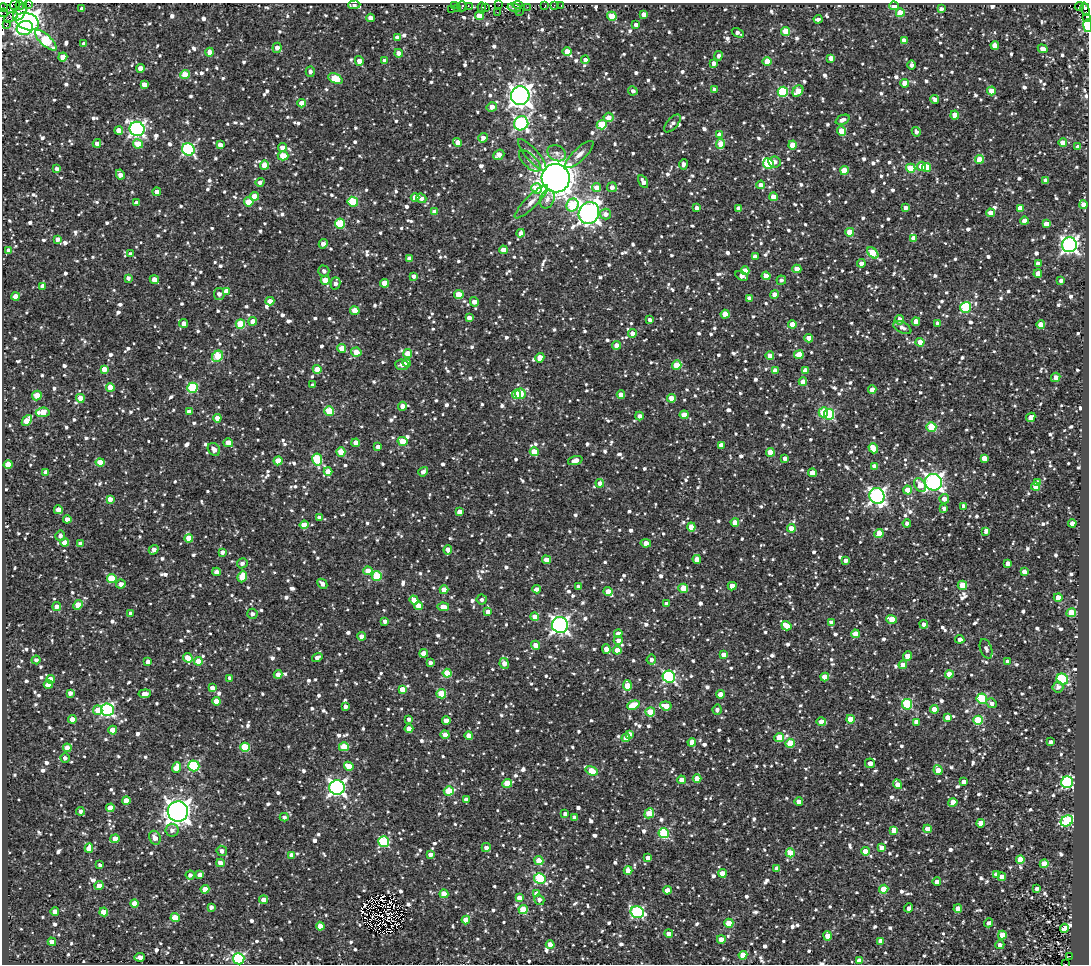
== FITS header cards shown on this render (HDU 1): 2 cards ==
NAXIS1  =                 1087
NAXIS2  =                  962

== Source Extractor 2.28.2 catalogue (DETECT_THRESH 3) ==
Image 1087 x 962 px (HDU 1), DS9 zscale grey, 1 PNG px = 1 image px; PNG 1091 x 966 px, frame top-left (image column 1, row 962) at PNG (2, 3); each listed source drawn as its Kron ellipse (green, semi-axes under 4 px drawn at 4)
Background 1.55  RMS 3.8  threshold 11.5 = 3 sigma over >= 5 px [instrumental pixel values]
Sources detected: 1680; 4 with non-positive FLUX_AUTO (blend fragments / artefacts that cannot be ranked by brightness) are neither listed nor drawn; of the other 1676, the 500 brightest by FLUX_AUTO listed and drawn (1176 fainter detections omitted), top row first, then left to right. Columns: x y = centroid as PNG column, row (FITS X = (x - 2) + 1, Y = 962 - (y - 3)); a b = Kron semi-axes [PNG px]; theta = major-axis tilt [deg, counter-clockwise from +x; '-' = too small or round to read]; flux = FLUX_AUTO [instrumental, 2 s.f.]
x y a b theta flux
29 4 3 3 - 3400
15 5 5 5 - 5500
20 5 4 2 - 6800
354 5 6 4 1 1300
499 5 3 2 - 1400
518 5 5 2 - 9400
554 5 2 2 - 2100
454 6 3 3 - 6600
462 6 5 3 - 4600
545 6 3 3 - 11000
561 6 3 2 - 1200
894 6 5 4 - 2900
1079 6 4 3 - 1900
470 7 4 2 - 1600
527 7 2 2 - 2400
3 8 4 3 - 1700
458 8 4 3 - 15000
482 8 5 4 - 2300
486 8 2 2 - 4800
514 8 7 3 -15 6900
82 9 4 3 - 1100
451 9 2 2 - 15000
941 9 4 4 - 1400
1085 9 7 4 -74 27000
520 11 2 2 - 1600
20 12 10 5 57 53000
497 12 2 2 - 1900
3 13 5 2 - 8400
900 13 4 4 - 5500
644 14 4 4 - 1900
479 15 4 4 - 5400
612 16 5 4 - 7000
11 17 7 3 34 4500
1086 17 3 3 - 11000
370 18 4 4 - 1800
818 19 4 3 - 1000
27 21 12 8 -22 220000
7 24 3 2 - 3200
636 25 4 4 - 1600
1088 26 6 4 -83 26000
25 28 8 7 - 23000
786 31 4 4 - 7600
738 33 6 3 -29 1300
397 37 4 4 - 1900
46 40 14 5 -42 18000
904 40 4 4 - 2200
84 44 4 4 - 1400
995 45 4 4 - 3000
277 48 5 4 - 1900
1043 49 5 4 - 2300
567 51 4 4 - 3900
209 52 4 4 - 2600
399 53 4 4 - 2300
719 56 4 4 - 1300
63 57 4 4 - 4000
831 58 4 4 - 2100
585 60 4 4 - 1300
359 61 5 4 - 2500
385 61 4 4 - 2500
767 61 4 4 - 4800
714 63 4 4 - 1700
911 65 5 3 - 1200
140 68 4 4 - 1800
310 72 5 4 - 1000
185 75 5 4 - 5700
335 78 7 4 -27 9500
905 83 4 4 - 3500
144 84 4 4 - 2600
715 90 4 4 - 2100
633 91 5 4 - 1300
798 91 6 4 50 4400
991 91 4 4 - 4400
783 92 5 5 - 20000
520 96 9 9 - 190000
935 99 4 4 - 1700
302 103 4 4 - 3200
492 107 5 4 - 2100
955 115 4 4 - 4800
608 117 5 5 - 2400
843 120 7 4 23 1600
521 123 7 7 - 57000
672 123 11 5 48 1100
602 125 5 4 - 11000
137 129 7 7 - 88000
119 130 4 4 - 3600
841 131 5 4 - 5300
916 132 5 4 - 1000
720 135 4 4 - 3300
483 138 5 4 - 1900
458 142 4 4 - 3100
97 143 4 4 - 1500
1063 143 4 4 - 4300
138 144 5 4 - 4800
721 144 5 4 - 6700
220 145 4 4 - 2000
793 145 4 4 - 5100
282 147 4 4 - 1900
1078 147 4 4 - 1300
188 149 6 6 - 39000
557 153 10 7 -30 1200
579 154 18 6 44 1700
499 155 6 4 38 2700
532 155 20 6 -49 1700
283 156 5 4 - 6300
980 159 4 4 - 5600
530 161 14 6 -43 1400
775 162 6 5 - 1300
683 164 5 4 - 1000
768 164 5 5 - 19000
264 165 4 4 - 4800
921 166 4 4 - 3200
927 167 4 4 - 6800
911 168 5 4 - 8200
57 169 4 3 - 1100
844 170 4 4 - 6500
120 175 5 4 - 2100
556 178 14 14 - 510000
1046 180 4 4 - 2000
260 182 4 4 - 1100
643 182 7 4 -60 1700
761 185 4 4 - 2500
612 187 5 5 - 1300
537 188 5 5 - 8000
597 188 4 4 - 4400
157 192 4 4 - 1600
254 196 4 4 - 4600
415 197 4 4 - 2900
773 197 4 4 - 4200
421 198 5 4 - 1300
547 199 10 7 68 1300
249 202 5 4 - 5800
353 202 5 5 - 12000
531 202 23 6 45 2100
137 203 4 4 - 2100
572 205 7 5 61 14000
1083 205 4 4 - 2400
697 208 4 4 - 1400
738 208 4 4 - 1900
905 208 4 3 - 1200
1020 208 4 4 - 3500
435 212 4 4 - 3100
589 213 11 10 - 150000
990 213 4 4 - 3300
605 214 5 5 - 1800
1024 221 4 4 - 1900
340 224 5 5 - 15000
1046 224 4 4 - 3200
850 232 4 4 - 6900
521 233 4 4 - 1700
914 238 4 4 - 3800
57 239 4 4 - 1400
323 244 5 4 - 2100
1069 245 7 7 - 90000
9 250 4 4 - 1000
503 250 4 4 - 3900
873 253 6 4 -45 9600
130 254 4 4 - 1100
755 256 4 4 - 1700
410 259 4 4 - 2800
861 263 4 4 - 1400
1038 264 4 4 - 3000
797 269 4 4 - 4000
324 271 5 5 - 1100
745 271 4 4 - 3500
1038 274 4 4 - 1900
414 276 4 4 - 1200
742 276 6 4 -27 2000
766 276 4 4 - 3500
128 278 4 4 - 1100
154 280 5 4 - 2500
325 280 4 4 - 4500
781 280 5 4 - 990
1061 280 4 4 - 1200
336 283 6 5 - 1300
385 283 4 4 - 5200
42 286 4 4 - 1300
226 291 4 4 - 2900
219 294 6 5 - 1600
774 294 4 4 - 2500
459 295 5 4 - 5200
16 296 4 4 - 3700
749 298 4 4 - 1500
270 301 4 4 - 3100
474 302 5 4 - 2000
966 307 5 5 - 21000
355 311 5 4 - 5800
725 314 4 4 - 5900
469 318 4 4 - 1800
650 320 4 4 - 1500
900 320 5 4 - 2100
253 321 4 4 - 3500
916 321 4 4 - 4000
184 323 4 4 - 1700
938 323 4 4 - 1100
240 324 4 4 - 10000
792 324 4 4 - 3800
1041 325 4 4 - 3800
902 327 10 5 -27 1400
632 333 4 4 - 1900
809 338 4 4 - 4400
920 342 4 4 - 4100
616 345 4 4 - 2500
342 348 4 4 - 4200
356 352 5 4 - 5400
408 354 4 4 - 6400
799 355 5 4 - 5700
218 356 6 5 - 9700
770 356 4 4 - 3700
540 358 5 4 - 4000
407 363 4 4 - 3400
402 365 6 5 - 1500
677 365 5 4 - 9800
104 369 4 4 - 2800
317 369 4 4 - 4800
775 371 4 4 - 3300
805 371 4 4 - 3000
1056 377 5 4 - 2200
803 382 4 4 - 3000
313 385 4 4 - 1000
110 387 4 4 - 3800
192 388 5 5 - 19000
872 390 4 4 - 2000
520 394 5 5 - 10000
37 395 5 4 - 5900
516 395 4 4 - 5600
621 395 4 4 - 2900
80 398 4 4 - 3800
671 398 4 4 - 3300
402 406 4 4 - 2400
329 411 5 4 - 11000
43 412 7 4 7 5400
189 412 4 4 - 2800
823 412 5 4 - 10000
829 414 5 5 - 21000
684 415 4 4 - 4300
639 416 4 4 - 1200
1031 417 5 4 - 2800
217 418 4 4 - 2500
27 420 6 4 49 5700
931 427 5 4 - 11000
403 441 5 4 - 6400
228 443 5 4 - 2700
356 443 4 4 - 3500
721 445 4 4 - 2900
378 447 4 4 - 1700
873 448 5 4 - 5900
214 449 7 5 -49 2100
341 452 4 4 - 6300
534 452 4 4 - 4900
770 452 4 4 - 6700
785 458 4 4 - 1600
984 458 4 4 - 3400
317 459 6 5 - 17000
575 460 7 4 17 2500
278 461 4 4 - 5100
100 463 4 4 - 5600
8 464 4 4 - 4000
874 466 4 4 - 3400
328 471 4 4 - 3800
46 472 4 4 - 2600
423 472 5 4 - 1300
812 473 4 4 - 3900
933 482 8 8 - 110000
1037 482 4 4 - 2200
600 483 4 4 - 2200
920 485 7 5 -60 4300
1035 487 4 4 - 2800
908 490 4 4 - 4600
877 496 8 7 - 90000
110 499 4 4 - 1800
944 499 5 4 - 1900
964 506 4 4 - 2100
944 508 4 4 - 1100
58 510 4 4 - 3400
460 512 4 4 - 2400
319 518 4 4 - 1200
67 519 4 4 - 1800
735 522 4 4 - 4300
907 523 4 4 - 1000
1072 523 4 4 - 1800
304 525 4 4 - 4000
691 527 4 4 - 5300
791 528 4 4 - 4100
986 531 4 4 - 1600
879 533 4 4 - 5900
60 536 5 5 - 1000
189 538 4 4 - 4700
65 542 4 4 - 3000
646 543 5 4 - 2800
80 544 4 4 - 1600
154 550 5 4 - 1700
448 550 5 4 - 2500
222 552 4 4 - 1300
697 559 4 4 - 2900
546 560 4 4 - 2700
846 560 4 3 - 1500
242 563 5 5 - 1100
1008 563 4 4 - 1500
368 571 5 4 - 3700
217 572 4 4 - 2000
1024 572 4 4 - 1800
377 576 5 5 - 14000
242 577 6 4 67 6700
112 578 5 4 - 9700
121 584 5 4 - 1700
322 584 6 4 -44 1400
962 585 5 4 - 6800
732 586 4 4 - 4500
578 587 4 3 - 1000
683 588 5 4 - 6200
537 589 4 4 - 1400
444 590 4 4 - 3600
608 591 4 4 - 3800
1058 598 4 4 - 3800
414 600 5 4 - 3400
482 600 5 5 - 1000
667 604 4 4 - 1900
78 605 5 4 - 5300
57 606 4 4 - 1500
418 606 4 4 - 3600
443 607 6 4 -4 3900
488 612 4 4 - 2700
131 613 4 4 - 1700
1071 613 5 4 - 9300
252 614 5 5 - 1000
535 617 4 4 - 3200
891 619 5 4 - 6200
385 621 4 4 - 1200
831 622 4 4 - 1200
924 624 4 4 - 1300
560 625 8 8 - 94000
786 626 5 4 - 5700
618 633 4 4 - 2100
855 634 4 4 - 3600
362 636 4 4 - 2700
960 639 4 4 - 1400
618 640 4 4 - 1700
536 645 5 4 - 2300
606 649 4 4 - 2300
986 649 10 5 -71 1000
617 650 4 4 - 2900
424 653 4 4 - 2900
724 655 4 4 - 3400
907 656 5 4 - 3800
188 658 5 4 - 6800
317 658 5 4 - 1200
36 660 4 4 - 1100
651 660 5 5 - 1200
198 661 4 4 - 4500
148 662 4 4 - 1700
1008 662 4 4 - 2200
430 663 4 3 - 1200
504 663 5 4 - 3000
903 665 4 4 - 2700
447 673 4 4 - 8000
278 674 4 4 - 2000
949 674 4 4 - 4200
669 677 6 6 - 42000
825 677 4 4 - 5800
230 678 4 4 - 1200
51 679 4 4 - 3200
1062 679 6 5 - 26000
48 685 4 4 - 3600
627 685 5 4 - 6200
1058 687 5 5 - 1400
212 688 4 4 - 2100
402 689 4 4 - 3300
70 693 4 4 - 1500
145 694 6 4 7 1700
441 694 5 4 - 11000
721 694 4 4 - 3400
982 699 5 5 - 24000
216 701 4 4 - 2900
992 703 5 4 - 1300
907 704 5 5 - 21000
633 705 6 4 23 6500
345 706 4 4 - 1400
666 706 6 4 -9 3800
934 709 4 4 - 3100
98 710 5 4 - 3600
108 710 6 6 - 44000
717 710 5 4 - 1000
650 712 5 4 - 8300
947 717 4 4 - 2300
72 719 4 4 - 3800
409 719 4 4 - 1200
850 719 4 4 - 5600
978 720 5 4 - 12000
446 721 4 4 - 3500
821 722 5 4 - 2400
916 722 4 4 - 2300
409 729 4 4 - 3000
113 730 4 4 - 3400
630 734 4 4 - 1500
445 735 4 4 - 2600
469 736 4 4 - 3100
779 737 5 4 - 9600
626 738 4 4 - 3900
692 742 4 4 - 4100
1050 742 4 3 - 1200
790 743 4 4 - 8800
245 747 5 4 - 13000
344 747 5 4 - 7600
67 748 4 4 - 3900
65 758 5 4 - 1200
870 763 5 5 - 1900
194 766 5 5 - 23000
349 766 5 4 - 4700
176 768 5 4 - 4900
938 770 5 4 - 6000
592 771 6 4 -20 7900
697 778 4 4 - 4300
681 780 4 4 - 2300
964 782 4 4 - 1300
1067 782 6 5 - 40000
507 783 5 4 - 7800
897 784 5 4 - 3400
337 787 7 7 - 98000
449 791 5 4 - 11000
466 799 4 4 - 1200
126 800 4 4 - 4300
799 802 4 4 - 3300
953 802 4 4 - 3400
110 808 4 4 - 4200
80 811 4 4 - 1000
178 811 10 10 - 230000
649 813 5 4 - 7600
565 814 4 3 - 1100
284 817 4 4 - 990
574 817 4 4 - 1400
1067 821 6 5 - 28000
981 823 4 4 - 4600
928 829 4 4 - 4200
172 830 6 6 - 1300
894 830 4 4 - 4400
664 833 5 5 - 20000
155 838 7 5 -66 2100
115 839 5 4 - 3700
384 842 5 5 - 22000
486 847 4 4 - 1500
881 847 4 4 - 2000
89 848 4 4 - 3500
222 851 5 5 - 1300
865 851 4 4 - 5500
790 853 4 4 - 6500
430 854 4 4 - 1600
292 855 4 4 - 1900
648 858 4 4 - 2200
1020 859 4 4 - 5600
539 861 4 4 - 6400
220 863 4 4 - 2600
1044 864 4 4 - 6200
100 865 4 4 - 1000
777 868 4 4 - 1500
628 871 4 4 - 3000
722 873 4 4 - 4500
996 874 4 4 - 2700
190 875 4 4 - 1000
200 875 4 4 - 1600
1002 877 4 4 - 2300
540 878 6 5 - 23000
937 882 4 4 - 1900
99 886 4 4 - 3400
1037 888 4 3 - 1100
205 889 4 4 - 4000
884 889 4 4 - 8700
667 890 4 4 - 3800
444 894 4 4 - 4900
537 894 4 4 - 3600
519 898 4 4 - 2600
263 900 4 4 - 2400
539 900 5 4 - 1100
134 904 4 4 - 4300
211 907 4 4 - 1200
909 908 4 3 - 1400
958 908 4 4 - 3900
523 910 4 4 - 10000
55 911 4 4 - 1900
104 912 4 4 - 4600
637 912 7 5 -16 37000
175 918 4 4 - 7300
466 920 4 4 - 4500
729 923 4 4 - 9400
989 923 5 4 - 1200
320 926 4 4 - 4900
1064 928 4 4 - 3000
669 934 4 4 - 2000
1002 935 4 4 - 6200
827 936 5 4 - 3200
721 939 4 4 - 2600
881 941 4 4 - 3200
52 942 4 4 - 2300
550 944 4 4 - 2900
1000 945 4 4 - 1300
743 955 4 4 - 7000
1069 956 4 3 - 1000
140 957 5 4 - 2200
239 959 6 5 - 48000
859 961 4 4 - 2600
1066 964 3 2 - 1100
At the frame edge (FLAGS 8, measured only in part): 8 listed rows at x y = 29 4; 20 5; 354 5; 3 8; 3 13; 1088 26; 239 959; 1066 964
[1176 fainter detections neither listed nor drawn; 4 non-positive-flux detections neither listed nor drawn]